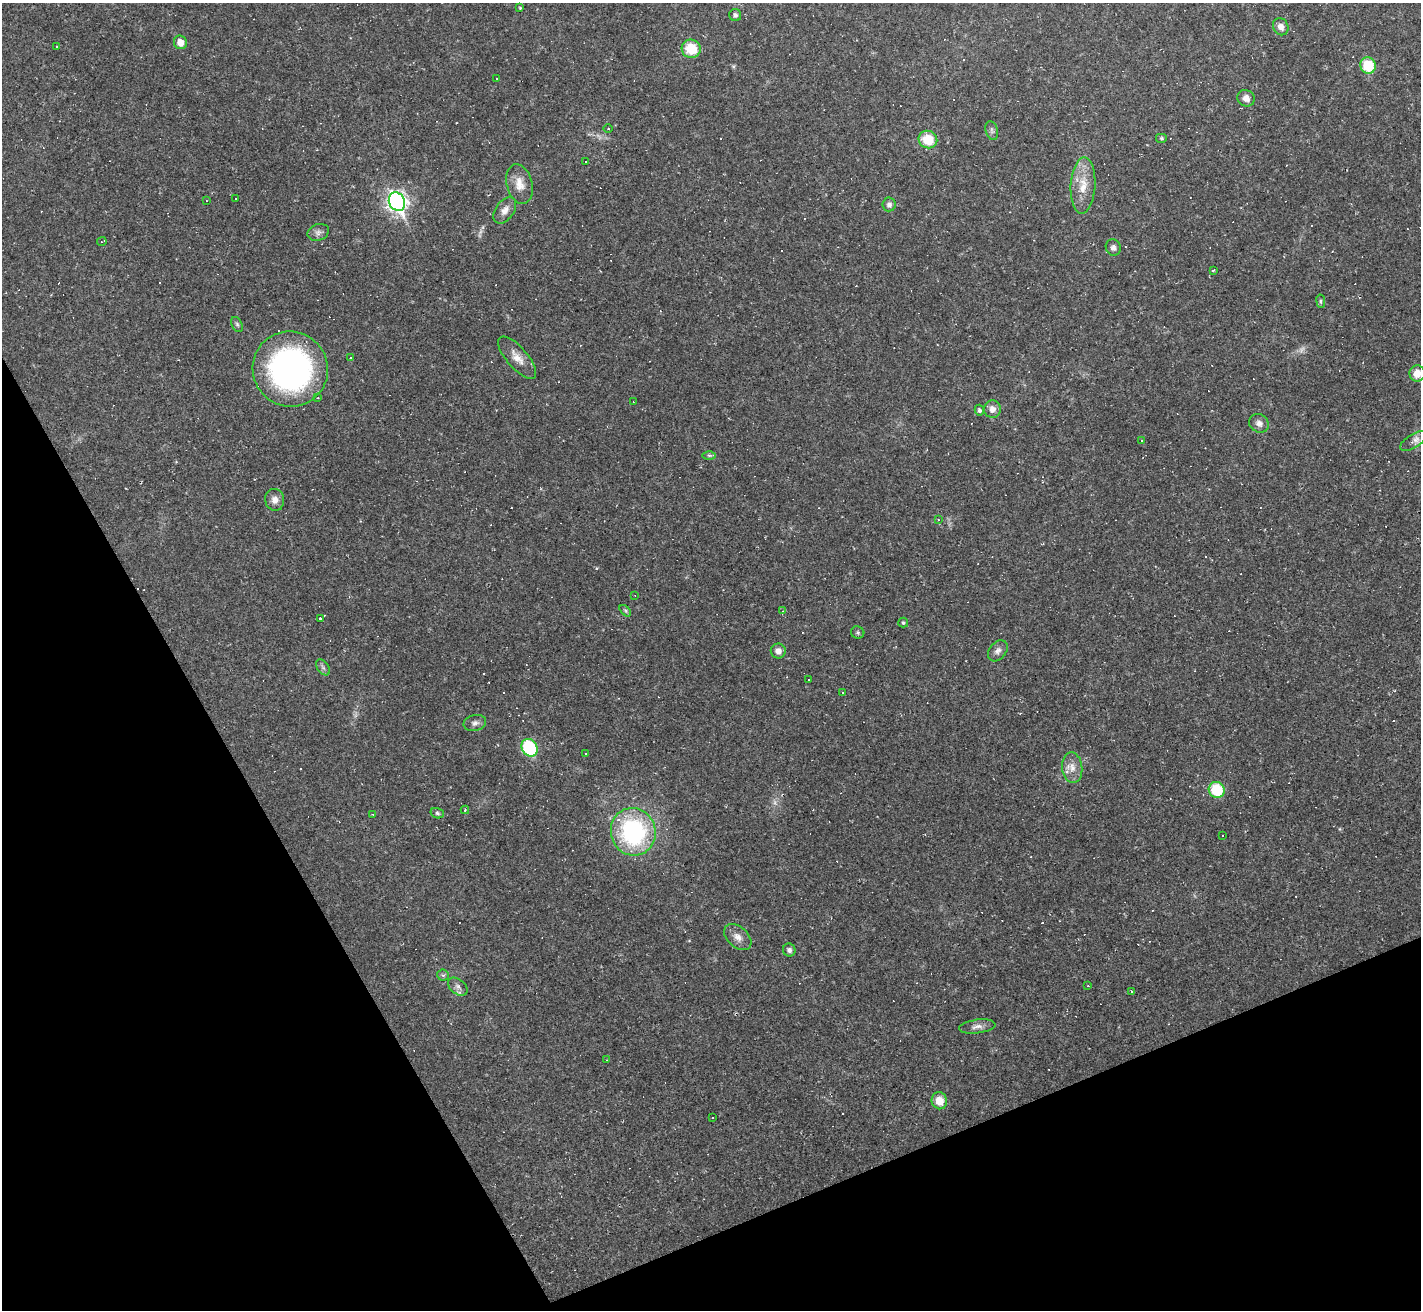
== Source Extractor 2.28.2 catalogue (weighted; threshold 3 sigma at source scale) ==
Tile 14 of 4 x 4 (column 2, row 4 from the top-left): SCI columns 1420-2838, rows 284-1591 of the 5675 x 5664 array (HDU 1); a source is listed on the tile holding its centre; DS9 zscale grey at full resolution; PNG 1423 x 1312 px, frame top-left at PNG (2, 3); each listed source drawn as its Kron ellipse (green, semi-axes under 4 px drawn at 4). Shown black and unused: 23% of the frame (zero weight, under 2 of 3 exposures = <1% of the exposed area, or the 3 px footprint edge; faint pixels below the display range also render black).
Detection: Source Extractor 2.28.2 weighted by HDU 2 'WHT'; one run over the whole footprint, this tile lists its part. Background 0.0411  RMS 0.0068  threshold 0.0304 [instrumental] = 3 sigma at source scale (4.5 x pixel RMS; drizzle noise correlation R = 1.50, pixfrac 1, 0.05/0.05 arcsec/px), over >= 5 px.
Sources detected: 130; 3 too faint to see at this stretch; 54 cosmic-ray / hot-pixel residue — neither listed nor drawn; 1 inside a brighter listed object's ellipse — not listed separately; the other 72 listed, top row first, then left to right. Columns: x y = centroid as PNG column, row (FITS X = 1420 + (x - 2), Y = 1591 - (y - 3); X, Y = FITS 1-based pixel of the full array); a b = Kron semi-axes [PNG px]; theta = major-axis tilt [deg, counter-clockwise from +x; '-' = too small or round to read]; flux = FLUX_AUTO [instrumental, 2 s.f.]
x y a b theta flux
520 8 4 3 - 0.62
735 15 6 6 - 1.8
1281 27 9 7 -60 4
180 42 7 6 - 5.9
57 46 3 3 - 2
691 49 9 9 - 18
1368 65 8 7 - 23
497 78 3 3 - 1.1
1246 98 9 8 - 4
608 129 4 3 - 0.67
992 131 10 6 -72 1.8
1161 138 6 5 - 1
928 140 9 8 - 17
585 162 2 2 - 0.64
519 184 20 13 -77 8.7
1083 185 28 12 87 14
236 199 3 2 - 1
206 201 2 2 - 0.46
397 202 9 8 - 290
889 204 7 6 - 2.1
505 210 15 9 55 5
318 232 11 8 18 2.6
102 241 5 2 - 0.74
1113 248 8 7 - 2.9
1213 270 3 3 - 1.4
1321 301 7 3 -82 0.96
237 324 8 5 -63 1.4
350 358 3 2 - 0.53
517 358 26 10 -49 8.1
290 369 38 37 - 190
1417 373 8 7 - 7.8
317 398 4 3 - 0.69
633 402 2 2 - 0.42
992 409 9 8 - 4.4
979 410 5 4 - 1.8
1259 423 10 9 - 3.7
1142 440 3 3 - 4.8
1414 441 15 7 31 4.6
709 455 6 4 -1 1.1
275 500 11 9 -76 4.6
938 519 4 3 - 0.75
635 596 3 2 - 0.39
625 611 7 4 -45 1.1
783 611 4 3 - 0.9
321 619 3 3 - 2.7
903 623 5 5 - 1.2
858 632 7 6 - 1.2
778 651 7 7 - 4.1
998 651 12 8 51 3
323 667 9 5 -54 1.8
808 679 3 3 - 1.9
842 692 3 2 - 0.55
475 723 11 8 14 2.8
529 748 9 7 -56 46
585 754 3 2 - 0.73
1072 768 15 10 -84 6.5
1217 790 8 7 - 29
465 810 4 4 - 0.56
437 813 7 5 -17 1.3
373 815 3 3 - 0.66
633 832 24 22 -72 88
1222 836 3 3 - 4.5
738 937 16 10 -41 5.3
789 950 6 6 - 2.2
443 975 6 5 - 1.4
1088 986 3 3 - 0.57
458 987 11 7 -39 2.9
1131 992 3 3 - 2.8
977 1026 18 7 8 3.8
607 1060 3 3 - 0.43
939 1101 8 7 - 9.8
712 1117 3 3 - 1.3
Isophote crosses this tile's border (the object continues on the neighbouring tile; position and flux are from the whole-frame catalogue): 1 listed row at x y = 1417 373